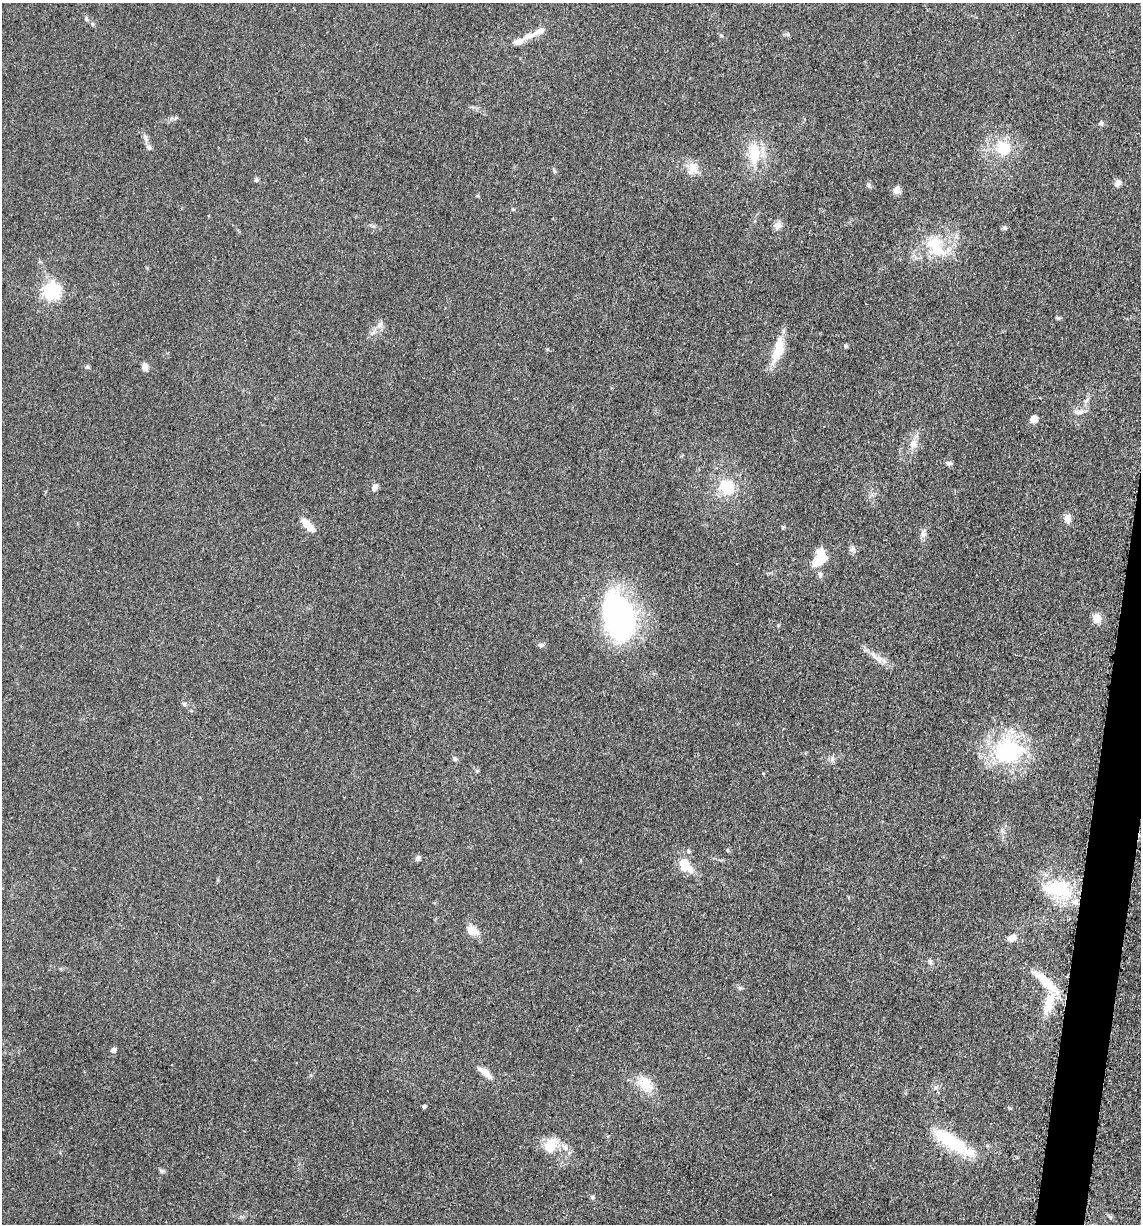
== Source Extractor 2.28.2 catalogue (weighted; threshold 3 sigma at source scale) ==
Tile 6 of 4 x 4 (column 2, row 2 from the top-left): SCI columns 1386-2524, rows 2465-3686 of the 4980 x 4922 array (HDU 1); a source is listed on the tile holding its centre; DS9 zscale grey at full resolution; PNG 1143 x 1226 px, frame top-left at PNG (2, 3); no overlay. Shown black and unused: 2% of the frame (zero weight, under 3 of 5 exposures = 4% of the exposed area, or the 3 px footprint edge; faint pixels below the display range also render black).
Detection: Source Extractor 2.28.2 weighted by HDU 2 'WHT'; one run over the whole footprint, this tile lists its part. Background 0.0564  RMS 0.0058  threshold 0.0261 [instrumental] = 3 sigma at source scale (4.5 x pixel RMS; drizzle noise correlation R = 1.50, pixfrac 1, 0.05/0.05 arcsec/px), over >= 5 px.
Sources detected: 65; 1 inside a brighter object's white glare — not listed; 7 inside a brighter listed object's ellipse — not listed separately; the other 57 listed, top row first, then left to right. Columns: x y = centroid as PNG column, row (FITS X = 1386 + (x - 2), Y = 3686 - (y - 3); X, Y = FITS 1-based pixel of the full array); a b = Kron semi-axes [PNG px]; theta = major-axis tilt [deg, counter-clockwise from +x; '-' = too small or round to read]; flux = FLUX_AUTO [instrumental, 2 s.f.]
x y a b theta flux
86 19 6 5 - 1
92 24 6 5 - 0.93
539 31 15 7 26 4.9
518 41 13 7 19 4
1101 123 6 6 - 1.1
149 147 6 5 - 1.2
1003 148 22 18 -61 16
754 153 25 14 -90 18
693 168 14 12 -49 6.8
256 180 6 5 - 0.99
1118 183 10 7 39 2.5
896 190 10 8 69 3
778 225 11 8 6 3
1004 228 6 6 - 1.1
935 247 32 21 -58 22
51 291 7 6 - 170
1058 318 6 4 -1 0.97
379 325 7 5 90 1.7
777 351 28 13 67 14
87 367 6 4 18 0.77
145 367 8 6 -73 3.3
1079 412 14 7 7 3.3
1034 419 7 7 - 3.8
913 444 11 10 - 4.1
949 463 7 5 2 1.6
375 487 9 6 67 2.3
727 487 20 17 -52 17
1067 518 11 8 -77 3.4
307 525 17 7 -45 8
924 533 11 7 83 2.4
852 549 8 6 22 1.7
820 557 20 12 73 14
618 615 42 25 -73 170
1097 618 11 9 -83 5.3
541 645 8 5 -7 1.4
874 656 16 5 -46 4
184 704 6 5 - 0.97
1008 751 42 32 11 52
455 759 6 5 - 1.2
477 771 5 5 - 0.81
418 858 7 6 - 1.8
686 866 22 14 -48 11
1059 890 37 22 -13 31
472 931 18 11 -29 5.4
1012 938 10 7 32 4.3
1045 981 41 11 -43 15
740 988 6 5 - 1
1049 1003 29 11 72 15
113 1050 6 5 - 2.1
485 1072 21 7 -42 5.4
646 1084 22 17 -56 11
424 1106 4 4 - 0.93
950 1140 48 16 -34 30
549 1147 17 14 80 11
565 1147 8 7 - 2.7
161 1171 7 5 -35 1.1
592 1197 5 5 - 0.86
Unlisted compact peaks at least as high as the median listed source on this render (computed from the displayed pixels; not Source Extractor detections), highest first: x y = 845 346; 868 185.